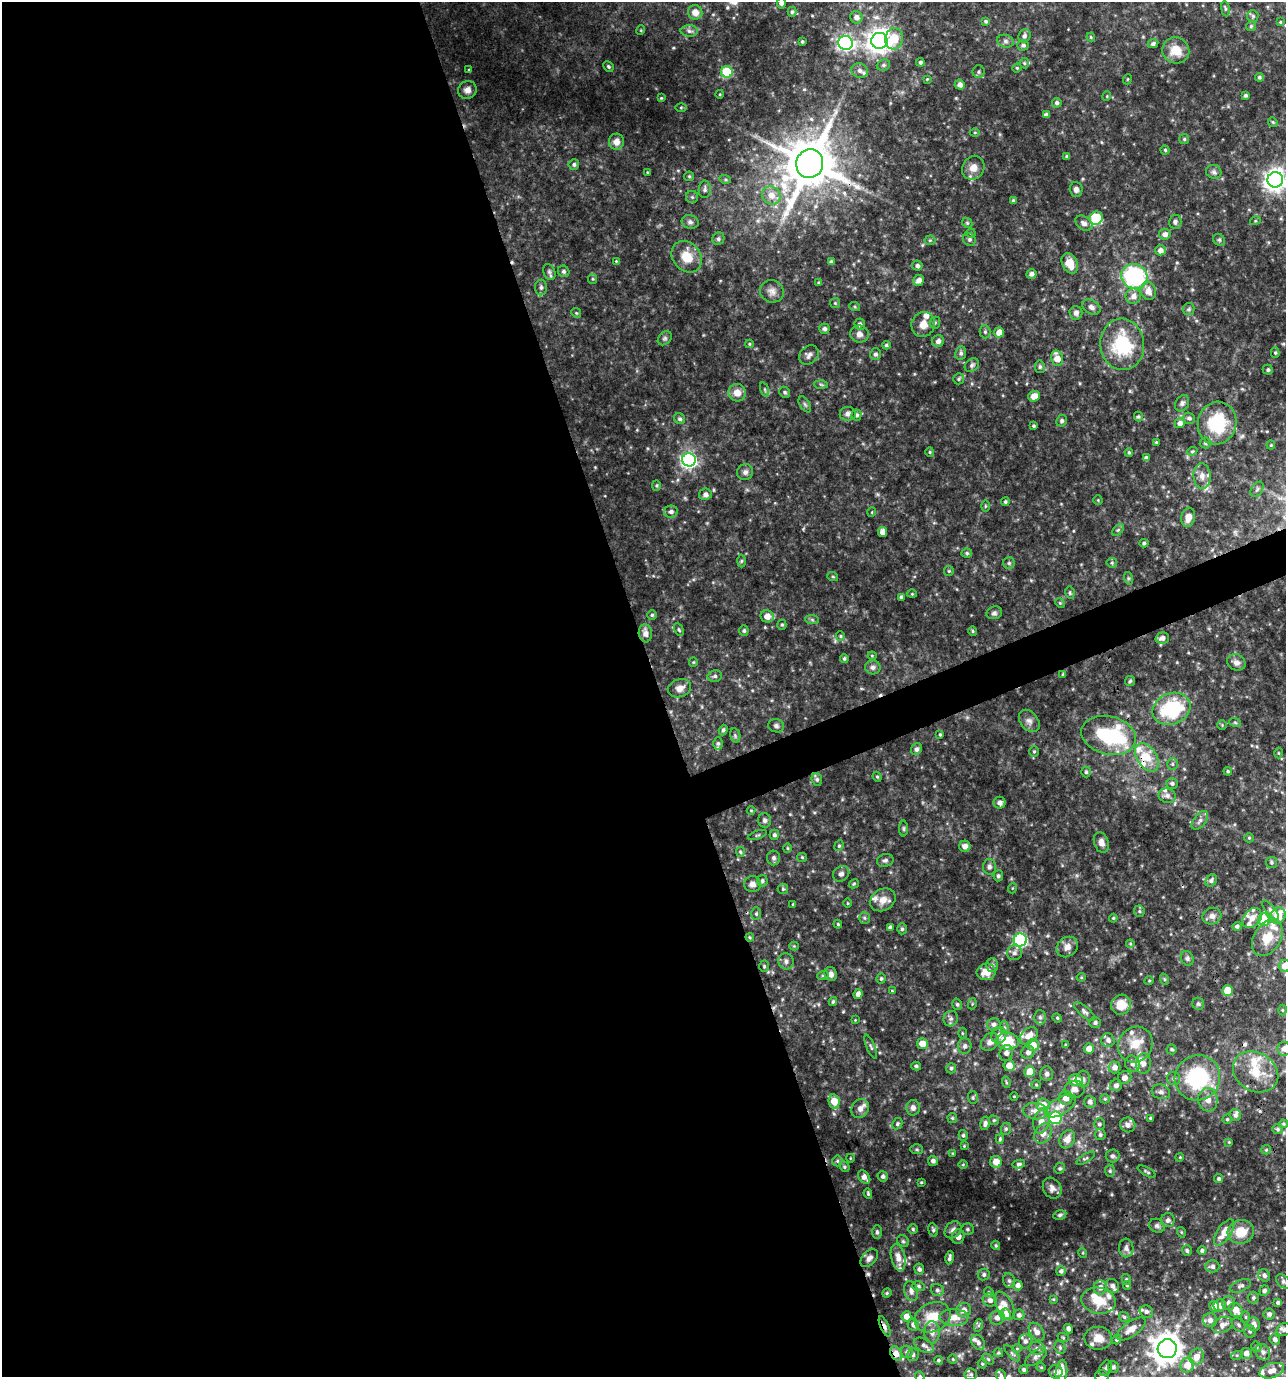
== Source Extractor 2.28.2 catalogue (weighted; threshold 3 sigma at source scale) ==
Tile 9 of 4 x 4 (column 1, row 3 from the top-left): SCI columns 76-1359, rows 1378-2752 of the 5341 x 5502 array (HDU 1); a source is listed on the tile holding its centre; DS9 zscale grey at full resolution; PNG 1288 x 1379 px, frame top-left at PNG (2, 2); each listed source drawn as its Kron ellipse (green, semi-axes under 4 px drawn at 4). Shown black and unused: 53% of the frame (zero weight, under 3 of 4 exposures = <1% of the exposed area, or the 3 px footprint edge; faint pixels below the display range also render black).
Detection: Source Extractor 2.28.2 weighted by HDU 2 'WHT'; one run over the whole footprint, this tile lists its part. Background 0.0774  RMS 0.0076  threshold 0.0341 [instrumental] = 3 sigma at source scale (4.5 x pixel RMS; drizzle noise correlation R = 1.50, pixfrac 1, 0.0396/0.0396 arcsec/px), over >= 5 px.
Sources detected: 531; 1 inside a brighter object's white glare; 3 cosmic-ray / hot-pixel residue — neither listed nor drawn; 39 inside a brighter listed object's ellipse — not listed separately; the other 488 listed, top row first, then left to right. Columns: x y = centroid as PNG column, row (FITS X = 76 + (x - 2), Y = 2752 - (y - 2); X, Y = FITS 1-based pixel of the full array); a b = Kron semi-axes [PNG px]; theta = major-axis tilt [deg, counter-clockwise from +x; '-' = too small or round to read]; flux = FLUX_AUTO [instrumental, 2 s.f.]
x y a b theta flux
781 3 5 4 - 2.5
1225 9 7 4 -82 1.4
695 12 7 7 - 5.4
792 12 5 4 - 1.2
1253 16 6 5 - 1.3
856 17 6 6 - 3.6
986 21 4 4 - 1.1
1280 22 4 4 - 0.8
1251 26 5 5 - 1.1
641 30 5 3 - 0.65
689 31 9 5 -2 2.2
1024 36 7 6 - 2.2
1091 37 4 4 - 0.75
894 39 11 9 82 16
802 41 3 3 - 1.1
879 41 8 8 - 600
1005 41 8 6 -16 2
845 43 7 7 - 210
1153 44 5 4 - 2.1
1023 45 5 5 - 1.9
1176 50 14 13 - 13
920 62 4 4 - 1.5
1024 63 5 5 - 1.1
883 65 7 5 22 1.7
608 66 5 4 - 1.3
1017 68 4 4 - 0.88
469 70 4 4 - 0.75
860 71 8 7 - 3
727 72 6 5 - 42
979 72 6 6 - 1.5
1259 77 4 4 - 1.4
927 79 4 4 - 0.6
1128 79 5 3 - 0.63
960 85 5 5 - 3.6
467 90 9 8 - 4.3
720 94 4 3 - 0.59
1245 95 3 3 - 1.5
1107 96 5 3 - 0.64
661 98 4 3 - 0.77
1057 103 5 4 - 2.1
681 107 5 4 - 0.79
1046 115 4 4 - 2.6
1273 122 5 4 - 0.89
975 132 5 3 - 0.67
1184 139 5 5 - 1.1
616 142 8 7 - 5.2
1165 150 4 4 - 1.1
1067 156 3 3 - 1.4
574 164 5 5 - 1.7
810 164 14 13 - 4100
973 168 12 10 60 7.1
647 172 4 3 - 0.76
1214 172 8 7 - 2.2
689 176 5 5 - 0.93
725 179 6 4 -17 0.98
1275 180 8 7 - 560
705 189 9 6 89 2.2
1076 189 7 6 - 2.6
771 195 9 8 - 6.8
692 197 6 6 - 1.5
1013 201 4 4 - 1.5
1096 218 7 6 - 48
1255 221 5 3 - 0.75
690 222 8 6 -16 2.6
1175 222 7 6 - 2
967 223 5 4 - 1
1084 223 9 6 -35 3.3
971 233 4 4 - 0.78
1165 234 6 5 - 3.5
718 239 6 6 - 2.1
969 239 7 6 - 1.5
930 240 5 5 - 1.1
1219 240 6 5 - 1.3
1160 250 5 5 - 3.9
687 257 17 13 -50 15
616 261 4 4 - 0.66
831 262 4 3 - 1.9
1070 263 11 7 -65 9.8
917 266 5 5 - 2.2
564 271 6 5 - 1.8
549 272 8 6 -68 2
1031 274 5 5 - 2.8
1134 276 13 12 - 92
593 279 5 4 - 0.88
919 280 6 5 - 4.1
819 283 4 4 - 1.1
541 287 8 6 90 2.1
772 291 12 11 - 4.9
1148 291 9 7 -74 6
1133 296 8 7 - 4.3
835 303 5 5 - 0.97
855 307 5 3 - 0.89
1091 307 10 6 -32 3.2
1189 309 6 5 - 1.4
576 313 5 4 - 0.96
1076 313 7 6 - 3
935 323 6 5 - 1.3
860 324 6 5 - 2.4
923 324 12 11 - 7.5
824 329 5 5 - 2.5
985 332 6 5 - 1.5
999 332 5 5 - 8.1
859 334 9 8 - 3.8
665 338 8 6 44 1.8
938 341 6 5 - 3.2
749 344 4 4 - 0.84
1122 344 26 22 -83 46
886 345 4 4 - 1.6
961 353 7 5 80 1.9
1275 353 5 4 - 1.1
875 354 6 5 - 2.1
809 355 11 8 47 3.6
1057 358 8 6 -76 9.1
972 365 8 6 39 2
1040 367 6 5 - 1.4
1268 370 5 5 - 1.5
959 379 5 5 - 1.4
821 384 7 4 -3 1.1
765 389 7 3 -71 1.2
785 392 6 5 - 1.3
737 393 9 8 - 7.2
1034 396 6 5 - 7.6
1182 403 8 6 60 2.1
805 404 9 5 -57 1.6
848 414 8 7 - 2.6
856 415 5 5 - 1.9
1138 417 5 4 - 1.1
1189 418 6 5 - 1.9
680 419 6 5 - 1.6
1062 421 6 5 - 1.6
1180 423 5 5 - 3.2
1217 423 21 19 74 39
1033 426 3 3 - 1.1
1156 442 4 3 - 0.77
1205 443 5 5 - 1.2
1271 445 4 4 - 0.85
1192 451 5 4 - 0.9
930 452 5 4 - 0.85
1129 452 4 3 - 0.99
1146 458 4 4 - 2.3
689 460 7 6 - 240
745 472 8 7 - 2.6
1202 476 13 8 -85 5.6
656 486 5 4 - 1
1257 489 8 5 54 2
705 494 6 5 - 2.5
1098 500 4 4 - 0.77
1005 502 4 4 - 1.5
985 506 6 4 89 0.83
671 512 7 6 - 2.5
872 512 5 3 - 0.61
1188 517 9 7 77 6.7
1118 530 7 4 45 1.3
883 532 5 4 - 5.2
1144 543 4 4 - 1.3
967 553 5 4 - 1.3
742 561 6 4 88 1.2
1009 563 5 5 - 1.3
1112 563 5 5 - 1.2
949 571 5 5 - 0.92
833 577 5 3 - 0.73
1128 578 6 4 -71 1.1
1070 593 6 4 -79 1.1
912 594 4 4 - 0.72
901 597 4 3 - 1.5
1060 603 5 4 - 0.83
994 613 8 6 17 2
652 615 5 5 - 1.3
767 616 7 6 - 6.5
812 620 7 4 -2 1.4
782 625 5 4 - 1.1
679 630 7 4 -63 1.1
744 631 5 5 - 1.5
973 631 5 4 - 0.98
645 633 9 6 -85 5
840 636 5 4 - 0.9
1162 638 7 5 16 4
872 656 4 4 - 0.76
844 658 5 4 - 1.3
693 662 5 4 - 0.76
1236 662 9 8 - 3.7
873 667 8 7 - 2.5
1063 674 3 3 - 1
715 676 7 5 13 1.8
1130 681 5 5 - 1.1
680 688 12 9 21 5.5
1171 709 19 15 23 58
1029 721 12 8 -51 4
1235 722 6 3 -20 0.97
1222 725 5 4 - 0.79
776 726 8 6 -18 2.1
723 730 5 4 - 1.4
940 734 3 3 - 0.87
735 735 7 5 -79 1.7
1109 735 28 19 -14 61
718 743 6 4 -90 1.3
916 749 6 5 - 2.3
1034 751 5 4 - 0.99
1278 753 5 3 - 0.68
1147 757 16 9 -57 13
1172 764 6 5 - 1.4
1228 771 4 3 - 0.94
1086 772 5 4 - 1.2
877 777 5 4 - 0.9
817 779 6 5 - 1.5
1172 784 6 5 - 1.6
1167 796 9 7 -18 2.8
1000 803 6 6 - 3.4
751 811 4 3 - 0.59
765 820 7 6 - 2.1
1200 820 11 6 53 3
904 829 8 4 -90 1.1
758 835 10 3 19 1.1
774 835 5 4 - 1.8
1249 838 5 4 - 0.89
1101 843 10 7 -71 3.8
839 846 5 4 - 1.2
965 846 6 5 - 3.9
787 848 5 3 - 0.81
740 852 5 4 - 1.1
802 857 5 4 - 0.88
774 858 7 6 - 2.2
885 860 8 6 15 2.1
1271 862 5 5 - 1.3
989 867 8 6 88 2.5
841 874 8 7 - 2.6
998 876 5 5 - 1.6
1211 880 7 5 55 2.3
762 881 5 5 - 1.8
753 884 8 7 - 3.5
854 884 5 4 - 0.82
1013 888 5 3 - 0.62
783 889 5 5 - 1.1
883 900 13 10 32 7
848 903 4 3 - 0.63
793 904 4 3 - 0.69
1271 910 12 4 -49 1.9
1139 911 5 5 - 1.2
756 914 6 5 - 1.3
1212 916 9 8 - 3.9
1278 916 8 7 - 15
864 918 6 5 - 1.3
1113 918 4 3 - 0.84
1252 918 11 8 47 5.8
1264 919 6 6 - 16
838 924 4 3 - 0.9
1237 926 4 4 - 1.7
890 927 4 3 - 2
902 929 5 4 - 1.3
750 937 4 3 - 0.79
1267 938 20 13 58 14
1020 940 6 6 - 120
1130 944 4 4 - 0.8
794 946 4 4 - 0.73
1067 947 11 9 39 5.1
1014 953 7 7 - 2.6
1187 958 8 6 -61 1.7
786 961 8 7 - 2.7
992 965 7 6 - 2
764 966 5 4 - 0.99
1285 966 6 6 - 8.4
986 972 9 8 - 8.8
831 974 7 6 - 3.3
823 975 6 4 18 0.97
1081 977 4 4 - 0.81
881 979 5 4 - 1.3
1164 979 6 3 -71 0.84
1149 981 5 3 - 0.63
892 991 4 3 - 0.76
1228 991 5 5 - 13
858 994 5 4 - 3
833 1001 4 3 - 1.1
957 1004 6 4 -74 1.4
972 1004 5 3 - 0.71
1198 1004 6 6 - 1.4
1121 1005 10 9 - 12
1282 1010 5 3 - 0.67
1084 1012 13 5 -41 2.3
1040 1017 7 6 - 2
1057 1018 5 4 - 0.98
951 1019 8 7 - 2.4
855 1020 3 3 - 0.54
1095 1022 6 5 - 1.9
994 1024 7 6 - 2.4
1004 1027 6 4 -71 1.1
962 1033 5 3 - 0.8
999 1035 8 7 - 3.6
1029 1036 10 7 41 7.7
1108 1040 7 6 - 2.7
1007 1041 11 8 -8 29
990 1042 10 7 49 4.7
922 1044 5 5 - 8.8
1135 1044 18 17 - 15
1033 1045 6 6 - 8.4
1066 1045 4 3 - 0.84
965 1046 8 7 - 2.2
871 1047 13 4 -67 1.6
1089 1049 5 5 - 6.7
1172 1049 5 5 - 1.2
1284 1049 7 6 - 4.2
1028 1052 7 6 - 3.2
1006 1053 8 6 73 3.7
1132 1064 8 7 - 3.6
1144 1064 10 7 85 4.4
916 1066 5 4 - 1.2
1009 1066 5 5 - 7.7
1115 1067 6 6 - 4.6
951 1068 5 5 - 1.5
1030 1072 5 5 - 12
1256 1072 24 19 -32 21
1047 1074 7 6 - 2.4
1125 1078 7 6 - 3.8
1174 1078 6 6 - 2
1197 1078 23 22 - 69
1083 1079 8 7 - 2.7
1076 1080 7 6 - 12
1006 1082 6 3 -72 0.91
1036 1085 5 4 - 0.87
1116 1085 6 5 - 2.9
1075 1089 10 8 2 4.8
1161 1092 9 7 -17 2.8
1014 1096 4 3 - 0.54
973 1098 6 5 - 1.2
1066 1098 7 6 - 7.9
1105 1099 5 4 - 1
1208 1100 11 10 - 6.4
834 1101 7 5 -79 13
1090 1102 6 5 - 3.1
1043 1105 6 6 - 9.9
1060 1106 17 8 32 7.6
860 1108 10 8 56 4.6
913 1108 8 7 - 3.2
1035 1111 12 8 -7 5.9
1235 1115 6 5 - 2.1
952 1118 5 5 - 0.97
1055 1118 6 6 - 75
1150 1118 4 3 - 0.94
1227 1119 4 4 - 0.95
994 1120 5 4 - 1
1041 1121 12 8 76 7.5
985 1123 7 4 79 2.3
897 1124 6 4 61 1.3
1099 1124 6 5 - 1.8
1284 1124 4 3 - 0.97
1128 1125 8 7 - 3.7
1006 1129 6 5 - 1.2
1278 1129 5 5 - 1.4
1043 1134 10 8 56 4.6
963 1135 5 4 - 1.3
1100 1135 5 5 - 1.6
1000 1139 5 4 - 1.1
1067 1139 10 7 61 6.6
1229 1142 4 4 - 0.61
964 1146 4 3 - 0.62
917 1149 6 5 - 1.2
1266 1150 5 4 - 0.9
953 1153 4 3 - 0.7
1112 1156 7 6 - 1.9
1180 1157 4 3 - 0.65
850 1158 4 3 - 0.52
1086 1158 10 2 30 1.1
837 1161 5 5 - 1.2
933 1161 5 5 - 2.7
996 1162 6 6 - 7.3
1019 1164 6 4 10 1.6
963 1165 4 3 - 0.65
844 1167 6 4 -47 1.1
1060 1168 5 5 - 1.3
1110 1171 6 5 - 1.3
1147 1172 10 3 -29 1.2
883 1176 5 5 - 2.1
864 1177 7 5 -52 3.9
1219 1179 4 4 - 1.3
921 1182 3 3 - 0.67
1052 1188 11 9 -60 3.6
868 1193 5 3 - 0.98
1060 1215 6 4 12 1.4
1168 1220 7 7 - 2.8
1157 1226 8 6 -27 2
913 1229 5 5 - 1.1
967 1229 6 5 - 1.5
933 1230 7 4 -72 1.4
953 1230 9 7 46 3.6
877 1232 7 5 -89 1.5
1181 1232 5 3 - 0.73
1224 1232 15 7 56 11
1241 1232 13 12 - 15
958 1237 7 6 - 3.9
903 1241 6 5 - 1.3
996 1245 4 4 - 1.1
1126 1248 9 7 -86 3.4
1187 1250 5 5 - 1.6
1202 1251 4 4 - 1.8
1083 1253 5 3 - 0.72
898 1257 13 7 -77 6.1
869 1258 10 7 45 3.4
950 1258 7 3 80 2
1212 1266 7 6 - 2.3
919 1269 5 5 - 2.1
1061 1271 5 5 - 2.1
984 1274 6 5 - 1.6
1264 1275 6 5 - 2.1
1126 1279 5 4 - 1.2
1009 1281 7 5 -72 1.8
1283 1282 9 5 -42 1.8
1018 1285 5 5 - 3.5
1127 1285 4 4 - 1
918 1286 6 5 - 1.4
1112 1286 7 6 - 2.6
1240 1286 11 5 23 2.2
1100 1287 7 6 - 4.5
937 1290 7 6 - 1.9
911 1291 10 7 -75 3.2
1264 1291 5 5 - 2
989 1292 5 4 - 1
887 1293 5 4 - 0.85
1253 1298 6 5 - 1.4
1053 1299 4 4 - 0.77
990 1300 7 6 - 3
1099 1301 17 13 -12 16
1228 1303 7 6 - 2.8
1278 1303 4 4 - 1.6
1004 1305 15 8 -62 5.5
1220 1305 6 6 - 4.3
1214 1306 5 4 - 5
964 1310 7 7 - 4.3
1236 1310 7 6 - 7.6
1146 1312 7 6 - 2.4
1005 1314 6 5 - 13
1269 1314 5 5 - 2.4
1019 1315 5 5 - 2
906 1316 5 5 - 6.1
933 1317 19 14 24 16
954 1317 14 8 -1 7.6
1124 1317 5 4 - 1.1
1245 1317 6 4 -89 0.91
997 1318 7 7 - 3.6
1210 1320 7 7 - 3.4
913 1324 6 5 - 3.7
1254 1324 7 6 - 4.4
979 1325 6 4 71 1.1
1222 1325 11 7 27 4.4
1238 1325 8 5 -43 1.6
885 1326 11 4 -66 2.5
1068 1329 5 4 - 2.5
1131 1329 17 7 35 6.7
1284 1330 7 6 - 2
1250 1331 6 5 - 1.5
932 1332 11 8 -87 4.8
1037 1332 10 6 -55 4.4
1063 1337 6 3 -20 0.82
1098 1338 14 11 -3 9.1
1117 1339 5 4 - 1.2
1275 1339 5 5 - 2.6
1025 1341 7 6 - 2.5
978 1342 8 6 -57 2.7
924 1345 11 6 -30 3
1060 1347 7 5 -70 1.4
1256 1347 5 5 - 1.4
1037 1348 8 6 -6 2.5
1017 1349 5 3 - 0.62
1167 1349 9 9 - 990
907 1352 6 5 - 2
1263 1352 8 7 - 2.8
998 1353 5 4 - 0.98
1012 1353 10 3 -46 1.4
1246 1353 5 5 - 4.6
896 1354 8 5 -63 6.6
913 1355 6 6 - 2
1237 1355 6 4 18 0.98
1036 1357 12 6 37 3
1196 1357 8 7 - 6.7
953 1359 5 4 - 0.83
988 1359 6 4 -45 1
938 1360 4 4 - 1.1
982 1364 4 4 - 0.93
1187 1365 7 7 - 9.7
1041 1367 4 4 - 0.8
1113 1367 6 5 - 1.9
1106 1368 8 6 61 1.8
1024 1370 4 4 - 1.4
1272 1371 12 7 17 6.3
1056 1372 7 7 - 3.3
1061 1372 12 5 85 7.2
971 1374 6 6 - 1.8
920 1376 5 4 - 1
1001 1376 6 5 - 1.6
1102 1376 7 6 - 1.8
Overlapping masked pixels (flux is a lower limit): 6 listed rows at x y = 810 164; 1147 757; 750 937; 885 1326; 1167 1349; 896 1354
Isophote crosses this tile's border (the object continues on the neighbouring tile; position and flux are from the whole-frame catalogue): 9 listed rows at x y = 781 3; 1275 180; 1285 966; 1284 1049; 1283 1282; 1284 1330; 920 1376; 1001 1376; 1102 1376